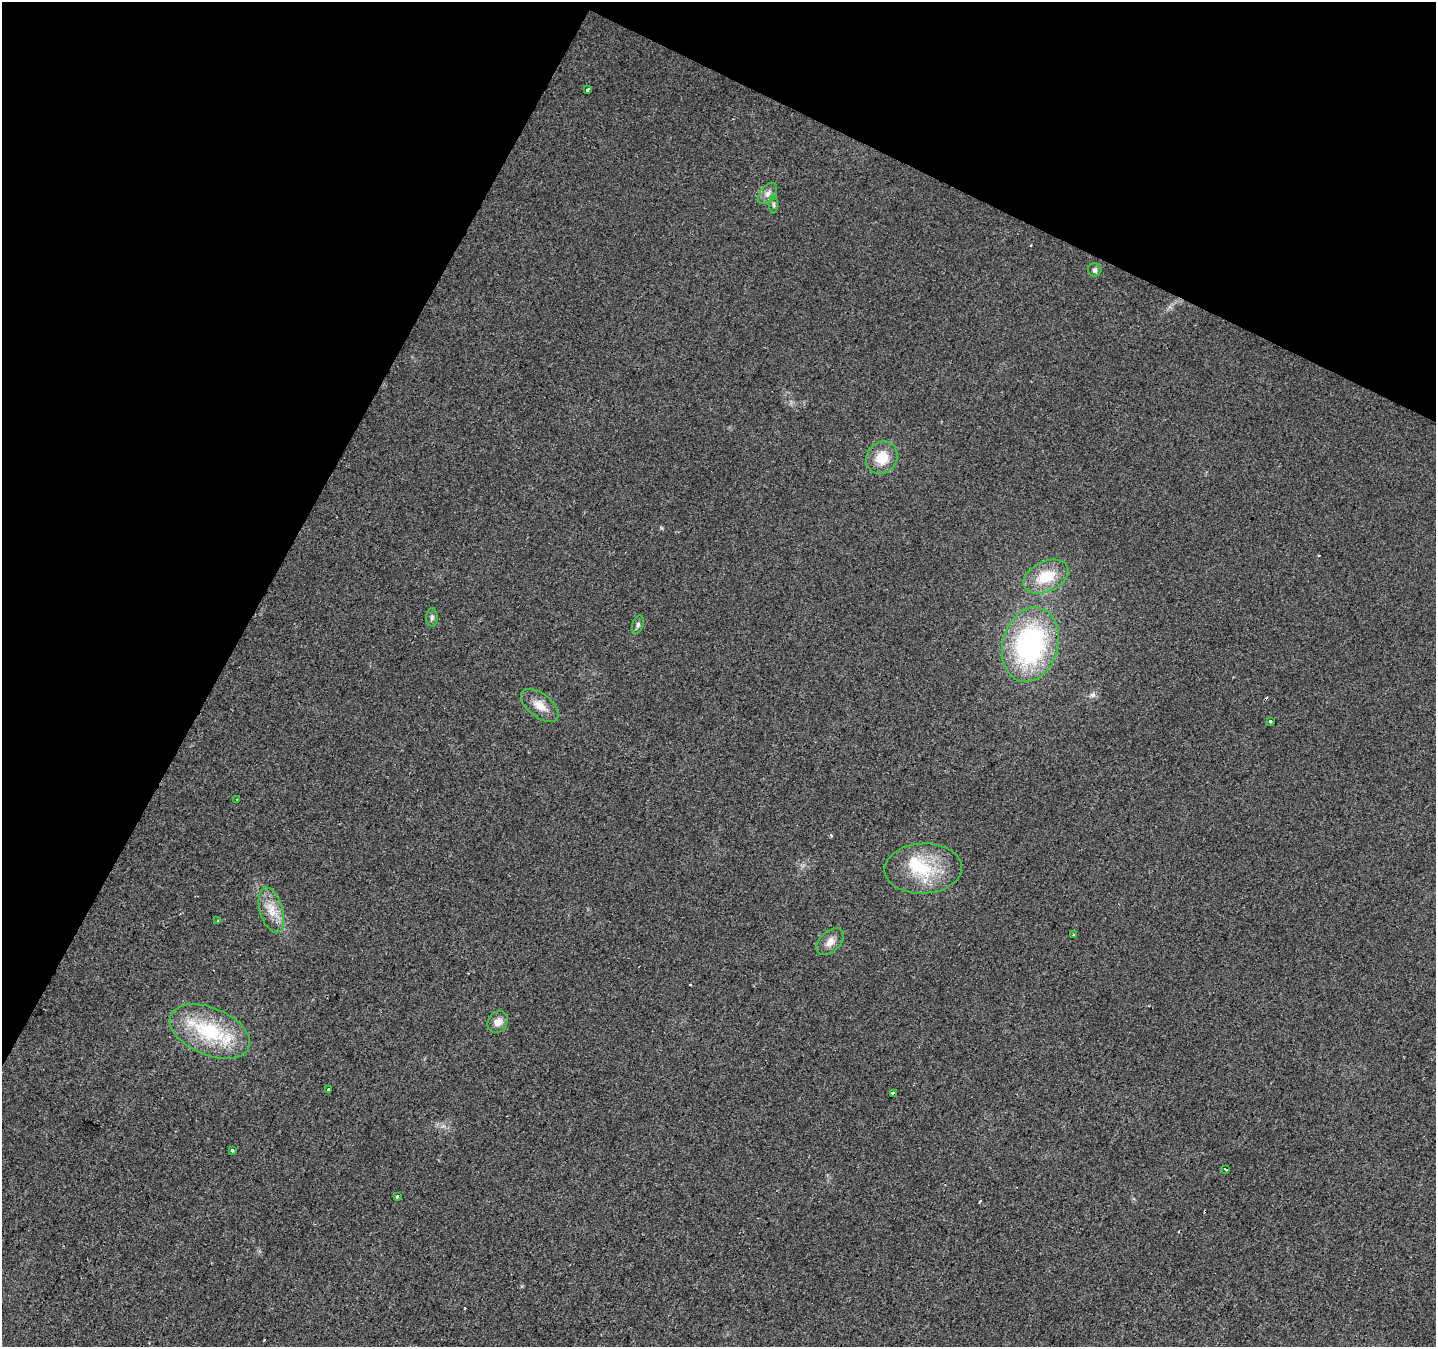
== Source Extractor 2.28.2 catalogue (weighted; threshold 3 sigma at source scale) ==
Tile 2 of 4 x 4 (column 2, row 1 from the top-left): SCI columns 1440-2873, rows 4302-5646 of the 5741 x 5843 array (HDU 1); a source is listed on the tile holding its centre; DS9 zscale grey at full resolution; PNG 1438 x 1349 px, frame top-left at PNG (2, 2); each listed source drawn as its Kron ellipse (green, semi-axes under 4 px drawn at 4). Shown black and unused: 26% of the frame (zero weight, under 2 of 3 exposures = <1% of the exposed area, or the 3 px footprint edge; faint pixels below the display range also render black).
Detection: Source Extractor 2.28.2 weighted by HDU 2 'WHT'; one run over the whole footprint, this tile lists its part. Background 0.022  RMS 0.006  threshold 0.0268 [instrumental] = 3 sigma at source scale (4.5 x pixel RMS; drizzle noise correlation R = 1.50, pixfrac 1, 0.0396/0.0396 arcsec/px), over >= 5 px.
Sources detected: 34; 1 inside a brighter object's white glare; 9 cosmic-ray / hot-pixel residue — neither listed nor drawn; the other 24 listed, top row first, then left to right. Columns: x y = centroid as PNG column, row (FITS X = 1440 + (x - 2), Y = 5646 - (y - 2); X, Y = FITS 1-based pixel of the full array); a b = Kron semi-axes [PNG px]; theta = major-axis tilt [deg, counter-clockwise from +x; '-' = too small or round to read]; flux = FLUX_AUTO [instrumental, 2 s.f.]
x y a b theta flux
588 90 3 3 - 4.7
768 193 12 7 52 3.2
774 205 9 4 -90 1.2
1095 270 7 6 - 1.5
882 458 17 15 53 13
1046 577 24 15 25 18
432 617 9 6 89 1.7
638 625 9 5 72 1.5
1030 645 38 27 74 110
540 705 22 12 -38 8
1270 721 3 3 - 15
236 799 3 2 - 0.65
923 869 39 25 2 31
271 910 23 11 -74 10
218 921 3 2 - 1.1
1073 935 3 3 - 2
830 942 16 10 43 5.1
498 1022 11 9 51 5.2
210 1031 42 23 -23 45
328 1090 3 3 - 4.4
893 1093 4 3 - 4.4
232 1150 3 3 - 1.3
1226 1169 3 3 - 3.5
397 1197 3 3 - 5.3